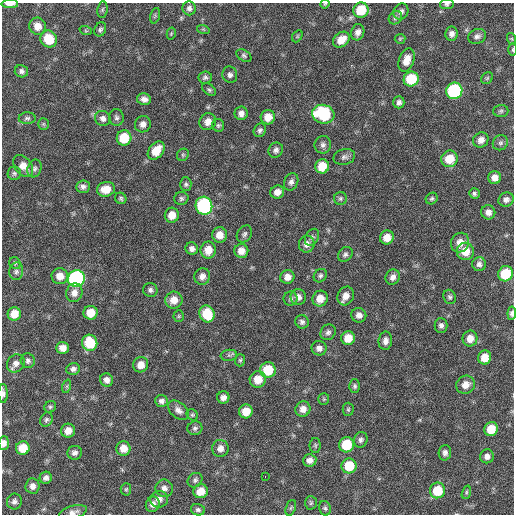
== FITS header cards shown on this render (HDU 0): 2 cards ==
NAXIS1  =                  512 / Axis length
NAXIS2  =                  512 / Axis length

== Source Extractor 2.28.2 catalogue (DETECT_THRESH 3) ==
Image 512 x 512 px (HDU 0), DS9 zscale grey, 1 PNG px = 1 image px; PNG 516 x 516 px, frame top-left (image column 1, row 512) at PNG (2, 3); each listed source drawn as its Kron ellipse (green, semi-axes under 4 px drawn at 4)
Background 58.3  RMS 8.4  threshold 25.2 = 3 sigma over >= 5 px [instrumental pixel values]
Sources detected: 174; all 174 listed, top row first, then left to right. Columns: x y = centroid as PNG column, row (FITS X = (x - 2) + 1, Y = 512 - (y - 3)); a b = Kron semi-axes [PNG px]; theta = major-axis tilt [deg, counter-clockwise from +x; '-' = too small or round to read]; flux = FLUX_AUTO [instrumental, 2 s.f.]
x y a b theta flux
10 4 8 3 1 3700
325 4 5 4 - 550
447 4 7 5 9 1100
189 8 7 6 - 2000
102 10 8 5 82 1000
361 10 8 7 - 15000
401 11 8 7 - 2100
155 16 8 4 74 920
395 18 7 6 - 1300
37 26 8 8 - 5500
100 29 7 5 66 1300
203 29 6 4 -18 720
86 31 6 4 -19 710
358 32 8 6 74 2900
171 34 6 4 78 710
452 34 7 6 - 2500
297 36 6 4 60 640
477 36 9 7 22 2200
49 39 9 8 - 14000
400 39 5 5 - 710
512 39 6 4 -71 670
341 40 9 7 40 7100
513 50 6 3 90 610
244 56 8 5 -33 1200
407 60 12 7 70 5800
21 71 7 6 - 1800
230 75 8 7 - 2000
205 77 7 6 - 1500
487 78 6 5 - 850
411 79 7 7 - 20000
209 90 8 5 -37 1100
454 91 8 8 - 61000
144 99 7 5 -12 2800
399 102 6 5 - 1800
501 111 7 6 - 1200
241 113 6 6 - 2800
323 114 11 9 -17 40000
116 117 8 7 - 1700
268 117 7 7 - 6300
27 118 8 6 2 1500
103 118 8 7 - 2600
208 122 9 8 - 4200
43 124 6 5 - 870
143 124 8 7 - 2900
218 125 6 6 - 1100
260 130 7 6 - 1600
124 138 7 7 - 16000
481 140 8 7 - 3800
500 143 8 7 - 1600
323 145 9 8 - 2100
276 150 8 7 - 2200
156 151 10 7 51 10000
183 155 6 5 - 990
344 157 11 8 14 2100
449 159 8 8 - 11000
23 166 12 8 -54 6000
322 166 7 7 - 11000
34 168 9 6 69 1700
14 173 7 6 - 1300
495 178 6 6 - 4200
291 182 9 7 65 2200
186 184 7 5 -87 1200
83 187 7 6 - 2000
106 189 9 7 10 8100
277 192 7 6 - 3600
474 193 5 5 - 1100
121 198 6 5 - 1100
181 198 7 6 - 1400
340 198 6 6 - 1200
432 199 6 5 - 1100
506 199 8 6 30 2300
204 206 9 8 - 79000
488 212 7 7 - 2900
172 215 7 7 - 6200
244 234 9 7 56 1600
219 235 7 7 - 5500
312 237 9 6 59 1700
387 237 7 6 - 5800
460 242 10 9 - 5600
307 244 8 8 - 3200
192 249 6 6 - 2300
208 250 8 7 - 7100
241 251 7 7 - 4700
465 251 8 8 - 8500
345 254 8 6 48 1600
15 263 6 5 - 1000
479 264 7 7 - 2100
16 271 9 7 83 1700
505 274 8 7 - 20000
60 276 8 8 - 5500
202 276 8 8 - 3300
320 276 7 6 - 1400
287 277 7 6 - 4400
393 277 8 7 - 2900
76 279 8 8 - 130000
150 290 7 7 - 1700
74 293 9 8 - 3700
346 296 10 8 63 4600
298 297 8 7 - 3200
450 297 7 6 - 1300
320 298 8 7 - 6300
291 299 7 7 - 1500
174 300 9 8 - 6000
90 313 7 7 - 8600
512 313 7 4 85 1800
14 314 7 6 - 7300
207 314 9 7 -71 17000
359 315 7 7 - 3100
179 316 5 5 - 860
302 322 7 6 - 1700
441 325 7 6 - 1800
328 332 8 7 - 1800
348 338 7 6 - 8000
470 338 8 7 - 5200
385 341 9 7 82 2700
90 343 8 7 - 19000
63 348 6 6 - 4400
319 348 7 7 - 2800
229 355 8 5 6 1300
485 358 7 6 - 7000
240 360 6 5 - 860
28 361 7 7 - 1700
16 363 10 8 47 3100
141 365 8 7 - 5100
73 369 7 6 - 2000
268 370 8 7 - 16000
258 379 8 8 - 8600
106 380 7 6 - 2900
465 385 9 8 - 5100
67 386 7 4 72 930
355 386 6 5 - 1200
3 393 9 4 -90 1800
223 397 6 6 - 2900
324 399 6 5 - 800
161 401 6 6 - 2200
50 407 6 5 - 1000
303 409 8 7 - 3900
348 409 7 5 89 1000
178 410 12 7 -40 3100
246 411 7 6 - 8600
192 415 6 5 - 890
46 420 7 6 - 1300
195 428 7 7 - 1500
491 429 7 6 - 11000
68 431 7 7 - 5100
361 440 8 6 67 1800
4 443 7 5 85 3100
315 445 7 5 90 1100
347 445 7 7 - 17000
23 448 7 6 - 11000
123 448 7 7 - 5800
220 448 8 8 - 3700
75 453 7 7 - 2000
445 453 8 6 86 1900
487 456 7 6 - 2500
310 460 6 6 - 3300
349 466 7 7 - 15000
265 476 3 2 - 2700
46 478 6 6 - 2200
195 480 8 6 42 1500
32 486 7 7 - 3000
164 488 9 8 - 3000
126 489 6 5 - 820
437 490 8 7 - 15000
201 491 7 7 - 6800
466 492 7 4 72 830
159 499 9 8 - 3100
14 501 8 7 - 1900
311 503 7 6 - 1100
153 504 8 6 65 2800
291 508 8 5 70 890
325 508 7 6 - 1200
198 510 7 5 -13 1400
73 512 14 6 15 3100
At the frame edge (FLAGS 8, measured only in part): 8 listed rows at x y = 10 4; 325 4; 447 4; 513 50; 512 313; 3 393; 4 443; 73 512